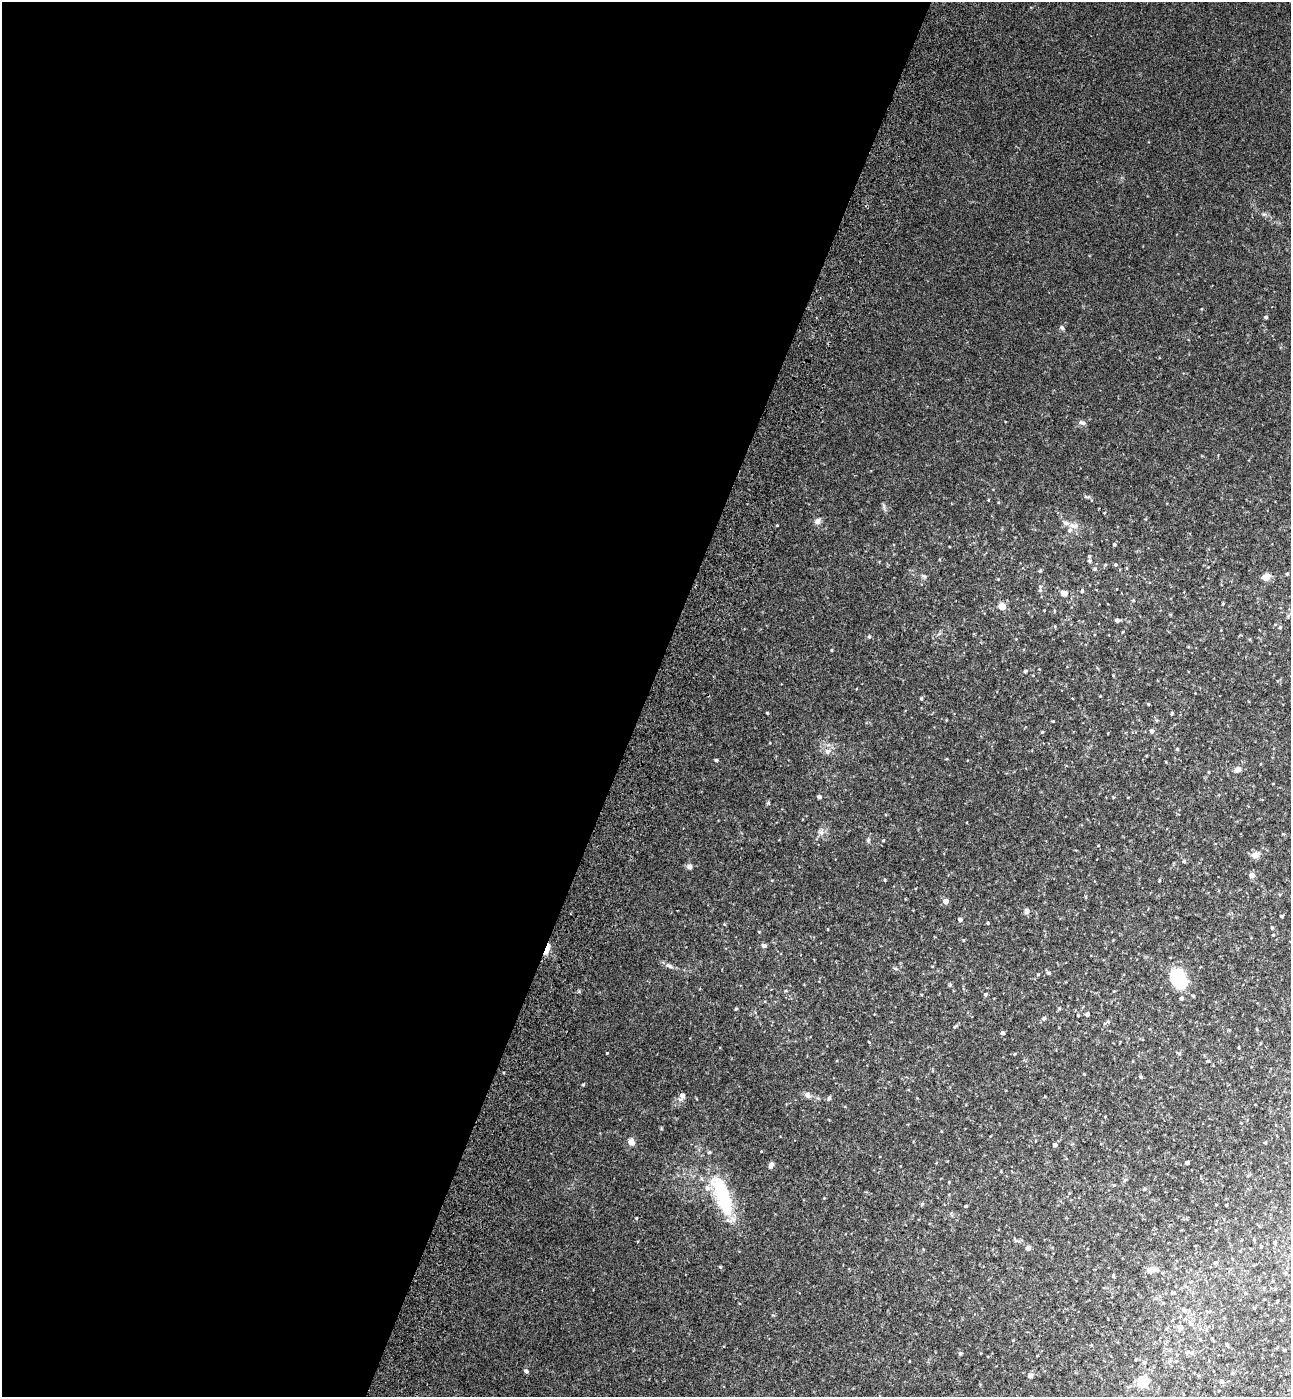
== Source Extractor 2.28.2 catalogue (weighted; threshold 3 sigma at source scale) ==
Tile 5 of 4 x 4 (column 1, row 2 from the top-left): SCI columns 393-1681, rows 2853-4247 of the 5802 x 5712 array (HDU 1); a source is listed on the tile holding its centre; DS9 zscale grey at full resolution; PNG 1293 x 1399 px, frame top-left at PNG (2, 2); no overlay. Shown black and unused: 50% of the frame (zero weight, under 3 of 4 exposures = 6% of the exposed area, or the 3 px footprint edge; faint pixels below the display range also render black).
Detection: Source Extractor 2.28.2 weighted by HDU 2 'WHT'; one run over the whole footprint, this tile lists its part. Background 0.0419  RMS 0.0055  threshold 0.0248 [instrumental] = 3 sigma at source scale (4.5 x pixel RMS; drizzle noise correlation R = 1.50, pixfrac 1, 0.05/0.05 arcsec/px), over >= 5 px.
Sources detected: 124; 1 inside a brighter object's white glare — not listed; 3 inside a brighter listed object's ellipse — not listed separately; the other 120 listed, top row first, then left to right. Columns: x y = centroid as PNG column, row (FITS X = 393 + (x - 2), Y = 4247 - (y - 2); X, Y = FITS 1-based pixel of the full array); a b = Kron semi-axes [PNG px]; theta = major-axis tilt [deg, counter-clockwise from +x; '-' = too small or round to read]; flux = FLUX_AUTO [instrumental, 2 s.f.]
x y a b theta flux
1264 214 6 4 17 0.88
1266 317 4 3 - 0.89
1062 327 7 5 -50 0.9
1082 422 9 6 -20 1.5
1087 497 9 4 -4 0.96
817 521 8 7 - 2.3
1065 523 8 5 -21 1.6
777 525 4 3 - 0.41
1075 526 9 7 4 2.4
1114 544 4 3 - 0.85
1089 561 5 5 - 0.81
1115 565 4 4 - 0.77
1095 569 5 4 - 0.65
1287 574 4 4 - 0.64
924 577 6 5 - 0.96
1266 577 7 6 - 5.1
1040 590 7 5 84 1.2
1082 591 6 4 75 0.82
1064 593 9 7 -8 2.5
1223 604 3 3 - 0.46
1002 606 6 6 - 6.1
1044 610 3 2 - 0.31
1117 620 5 5 - 1.2
869 637 5 4 - 0.65
831 650 3 3 - 0.49
1025 671 5 4 - 0.6
1100 696 3 3 - 0.33
921 699 4 3 - 0.66
1148 704 4 3 - 0.44
767 713 3 3 - 0.44
1172 714 6 3 71 0.51
1053 721 3 3 - 0.43
1151 731 5 4 - 1.8
1042 732 4 3 - 0.48
1177 749 4 4 - 0.58
827 751 8 7 - 2.1
716 760 4 4 - 0.8
1237 769 7 6 - 2.4
819 797 4 4 - 1.4
1113 797 5 3 - 0.38
821 833 8 6 -88 1.8
868 840 7 5 69 0.92
883 841 4 3 - 0.46
1255 855 5 4 - 7.4
1184 861 5 4 - 0.81
689 866 7 6 - 1.6
1252 875 6 6 - 2.3
772 880 4 3 - 0.37
885 880 4 3 - 0.59
1159 880 4 3 - 0.46
1280 894 5 3 - 0.45
1086 897 5 3 - 0.49
945 901 4 4 - 4.5
1027 911 8 6 75 1.5
1281 916 3 3 - 0.54
960 920 4 4 - 2.1
988 923 4 4 - 0.47
724 924 5 3 - 0.45
1272 928 4 4 - 0.59
764 946 6 5 - 1.4
547 949 14 5 70 6.1
669 965 12 6 -27 2
896 969 5 5 - 0.88
1049 973 5 4 - 0.88
1038 974 4 4 - 0.47
1179 978 21 14 -61 23
985 994 5 4 - 0.9
1193 996 3 3 - 0.68
1181 998 4 4 - 1
736 1008 4 4 - 0.62
1087 1014 4 4 - 1.5
1078 1015 3 3 - 0.63
1043 1019 5 5 - 1.5
1108 1022 5 5 - 0.71
955 1026 7 3 37 0.7
1002 1033 4 4 - 1.3
869 1042 3 2 - 0.36
607 1053 3 2 - 0.37
1179 1053 7 3 -29 0.57
1141 1077 5 4 - 0.63
583 1084 4 3 - 0.55
682 1095 7 7 - 2.2
807 1095 8 6 -36 2.1
829 1098 7 4 73 0.9
631 1142 8 7 - 2.9
1265 1143 5 3 - 0.44
1055 1145 4 4 - 1.8
709 1152 5 4 - 0.67
1187 1163 3 3 - 1.2
771 1165 7 5 63 1.9
1125 1180 8 4 53 0.92
723 1190 43 23 -46 28
824 1198 3 3 - 0.35
1216 1204 3 2 - 0.33
966 1206 3 3 - 0.72
636 1218 3 3 - 0.46
1015 1240 9 3 -61 0.72
1275 1242 5 4 - 0.84
1028 1248 5 4 - 2.4
1215 1263 5 4 - 0.76
720 1267 4 4 - 0.49
1152 1270 16 7 7 3
1113 1276 7 3 -80 0.57
1272 1281 4 3 - 0.37
1264 1288 5 3 - 0.45
1173 1293 6 4 0 0.62
1184 1310 6 5 - 1.1
1191 1324 6 4 -19 0.88
1180 1328 9 7 76 2.5
1227 1345 5 3 - 0.59
1187 1352 7 5 22 1.2
960 1353 5 4 - 0.77
1177 1354 5 3 - 0.41
1136 1359 4 3 - 0.46
1144 1362 5 4 - 0.92
526 1371 6 5 - 1.1
1232 1373 5 4 - 0.55
1030 1375 7 6 - 1.9
1221 1381 6 5 - 0.88
1143 1382 5 5 - 53
Overlapping masked pixels (flux is a lower limit): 1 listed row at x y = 547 949
Unlisted compact peaks at least as high as the median listed source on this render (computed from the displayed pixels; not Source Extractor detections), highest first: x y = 884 506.